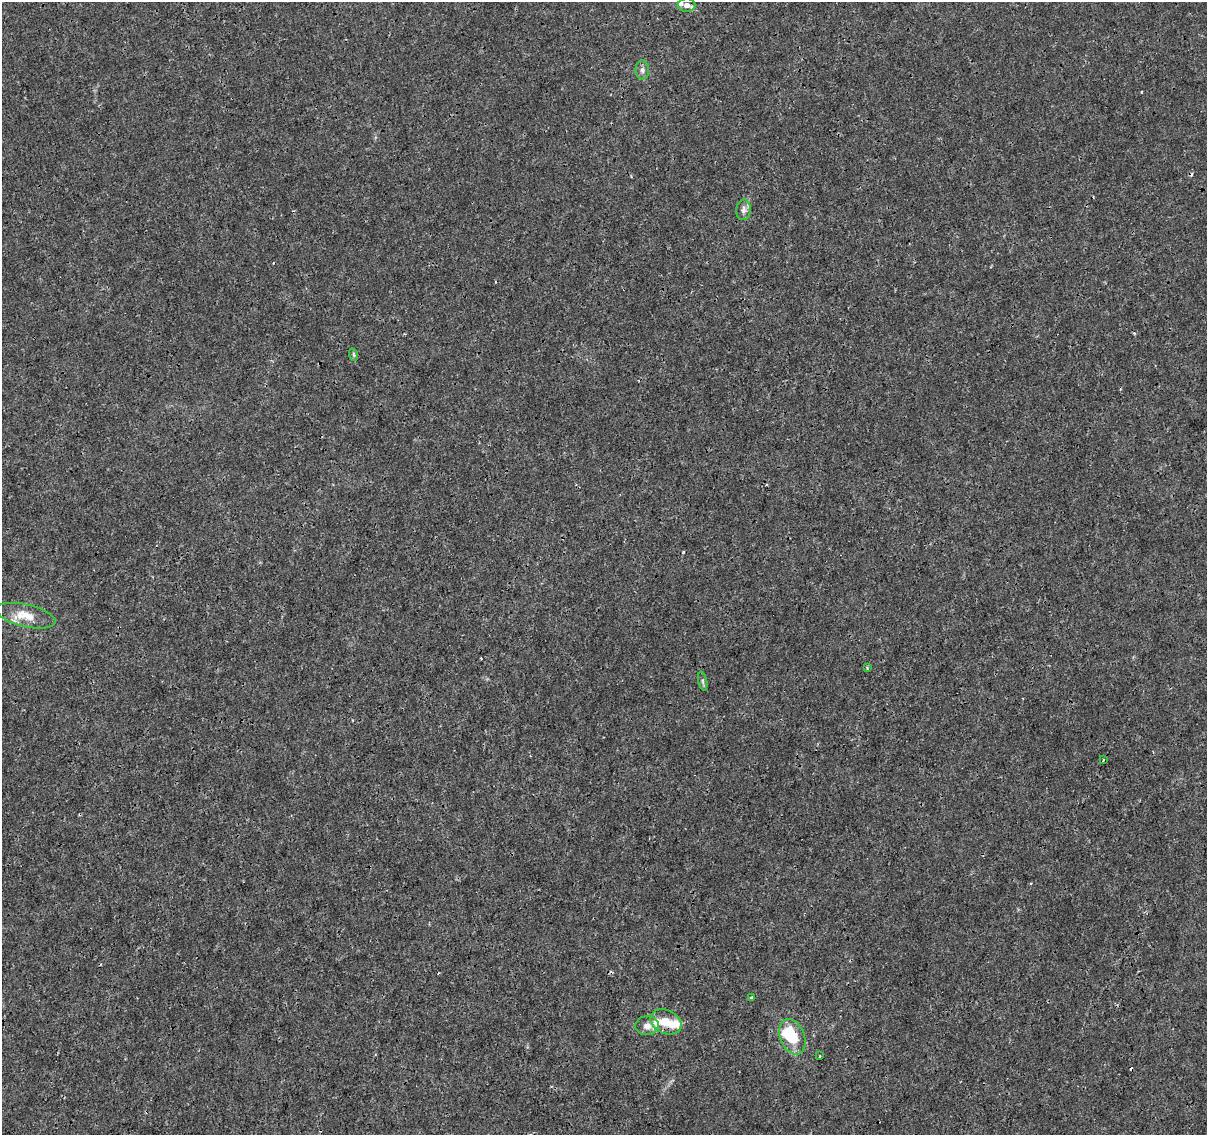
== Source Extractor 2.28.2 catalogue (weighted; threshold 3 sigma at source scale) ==
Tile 7 of 4 x 4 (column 3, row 2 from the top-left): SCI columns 2421-3625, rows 2551-3683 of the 4831 x 5041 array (HDU 1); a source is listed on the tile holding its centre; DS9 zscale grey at full resolution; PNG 1209 x 1137 px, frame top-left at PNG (2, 2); each listed source drawn as its Kron ellipse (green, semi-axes under 4 px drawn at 4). Shown black and unused: <1% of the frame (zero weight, under 3 of 4 exposures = <1% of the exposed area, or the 3 px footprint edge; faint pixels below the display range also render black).
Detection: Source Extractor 2.28.2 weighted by HDU 2 'WHT'; one run over the whole footprint, this tile lists its part. Background 1.45e-04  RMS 7.4e-04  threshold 0.00333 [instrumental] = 3 sigma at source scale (4.5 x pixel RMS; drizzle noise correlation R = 1.50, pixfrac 1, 0.0396/0.0396 arcsec/px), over >= 5 px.
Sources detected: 20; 2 inside a brighter object's white glare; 2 cosmic-ray / hot-pixel residue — neither listed nor drawn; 3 inside a brighter listed object's ellipse — not listed separately; the other 13 listed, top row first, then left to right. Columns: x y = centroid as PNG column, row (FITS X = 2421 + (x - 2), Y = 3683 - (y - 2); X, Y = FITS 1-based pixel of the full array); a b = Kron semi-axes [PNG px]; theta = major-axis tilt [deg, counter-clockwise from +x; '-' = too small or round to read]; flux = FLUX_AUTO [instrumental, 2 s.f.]
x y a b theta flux
687 5 9 7 -1 0.36
642 70 9 6 -88 0.25
744 210 10 7 85 0.31
354 355 6 4 -71 0.1
26 616 30 11 -13 1.4
867 668 4 3 - 0.074
703 681 9 4 -77 0.14
1103 760 3 2 - 0.081
751 997 3 3 - 0.12
666 1022 16 11 -25 1.2
647 1026 11 9 5 0.53
792 1037 18 12 -68 2.6
820 1056 3 2 - 0.1